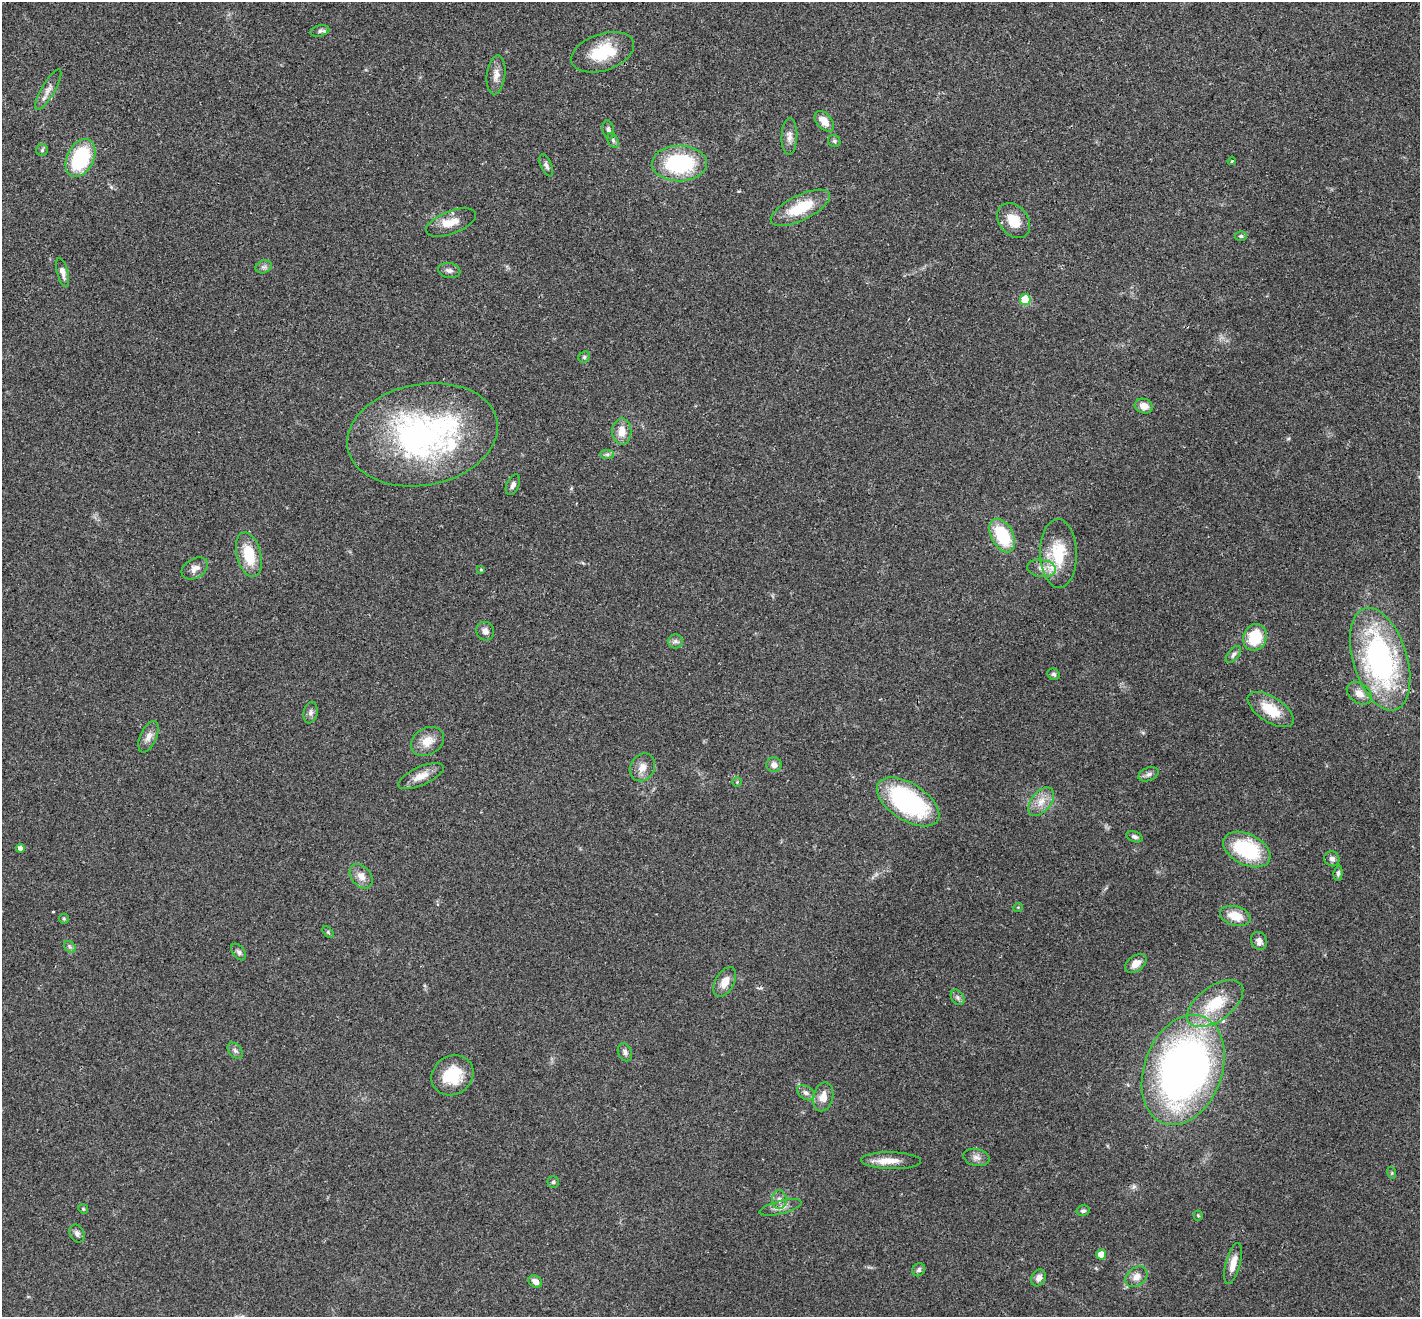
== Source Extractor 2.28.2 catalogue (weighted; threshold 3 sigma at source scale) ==
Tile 10 of 4 x 4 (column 2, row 3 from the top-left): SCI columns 1448-2865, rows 1513-2827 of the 5733 x 5790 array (HDU 1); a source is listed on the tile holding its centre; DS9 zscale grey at full resolution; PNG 1422 x 1319 px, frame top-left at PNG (2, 2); each listed source drawn as its Kron ellipse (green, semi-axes under 4 px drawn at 4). Shown black and unused: <1% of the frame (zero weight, under 2 of 3 exposures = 3% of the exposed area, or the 3 px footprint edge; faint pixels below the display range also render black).
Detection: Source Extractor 2.28.2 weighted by HDU 2 'WHT'; one run over the whole footprint, this tile lists its part. Background 0.0446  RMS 0.0066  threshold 0.0298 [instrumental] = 3 sigma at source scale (4.5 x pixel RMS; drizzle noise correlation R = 1.50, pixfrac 1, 0.05/0.05 arcsec/px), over >= 5 px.
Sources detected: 93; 2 inside a brighter listed object's ellipse — not listed separately; the other 91 listed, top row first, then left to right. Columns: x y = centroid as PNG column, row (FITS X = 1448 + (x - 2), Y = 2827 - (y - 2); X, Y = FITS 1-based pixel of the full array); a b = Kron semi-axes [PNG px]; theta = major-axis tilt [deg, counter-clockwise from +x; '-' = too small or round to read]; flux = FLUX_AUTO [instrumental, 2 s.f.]
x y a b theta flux
320 31 9 5 14 1.7
603 52 32 18 19 26
496 75 19 9 84 5.1
48 90 23 7 60 4.6
824 121 12 7 -48 6.3
608 130 9 5 -78 1.9
789 136 18 8 88 4.1
613 140 8 5 -64 1.5
834 141 6 5 - 1.2
42 150 6 5 - 1
80 158 20 13 63 45
1232 161 4 3 - 0.7
679 163 27 18 1 57
546 166 12 5 -66 2
800 208 32 12 26 23
1014 221 19 14 -52 12
451 222 26 11 21 8.6
1241 236 6 5 - 1
264 267 8 6 19 1.9
449 270 11 7 -10 2.4
63 272 15 5 -74 3.3
1025 300 5 5 - 25
584 357 6 5 - 0.95
1144 406 9 7 -17 4.8
622 432 13 9 89 7.3
422 435 76 50 11 170
607 454 7 4 0 1.3
513 485 11 6 65 2.2
1002 536 18 11 -61 30
1058 553 34 18 -88 25
249 555 23 12 -75 19
195 568 14 9 30 4.1
1042 568 15 8 -7 5.3
481 570 4 3 - 0.72
485 631 9 8 - 2.9
1255 637 14 11 68 22
675 641 7 7 - 1.9
1233 655 10 5 52 1.8
1380 659 53 27 -73 140
1054 674 6 5 - 1.3
1359 693 14 9 -34 5.3
1271 710 26 12 -33 16
311 713 11 7 80 2.2
148 737 17 8 66 4.4
427 741 17 13 31 8.7
774 765 7 7 - 3.5
642 767 14 12 59 5.5
1149 774 10 6 22 2.3
421 776 24 9 24 7.3
737 782 4 4 - 0.72
908 802 35 18 -33 88
1041 802 16 10 51 7.2
1134 837 8 5 -21 1.6
20 848 4 4 - 2.8
1247 849 25 15 -26 43
1332 859 8 7 - 2.3
1338 873 8 4 85 1.4
361 876 14 9 -50 5.2
1018 907 5 3 - 0.57
1235 916 16 9 -16 11
64 919 5 4 - 0.76
328 932 7 4 -46 0.75
1259 941 9 7 -69 3.3
70 947 6 5 - 1.4
239 952 9 6 -53 1.6
1136 964 12 7 37 4.7
725 982 16 9 61 6.8
958 997 8 6 -56 1.6
1215 1004 32 17 36 24
235 1051 9 6 -48 1.8
625 1052 9 6 -65 2.3
1183 1070 57 39 70 320
452 1075 22 19 35 20
806 1093 10 6 -32 2.5
823 1097 15 10 76 6.6
976 1157 13 8 -13 3.4
891 1161 30 8 -1 8.3
1392 1173 6 4 -73 0.74
553 1182 5 5 - 1
779 1200 9 7 -87 2.8
780 1207 21 6 14 4.5
83 1209 5 4 - 0.8
1083 1211 7 5 11 1.5
1198 1216 5 4 - 0.7
77 1233 9 7 -66 2.1
1101 1255 5 5 - 9.7
1233 1263 21 7 75 7.1
919 1270 7 6 - 1.6
1136 1277 12 9 40 4.2
1038 1278 9 7 62 3.3
535 1282 7 5 -36 3.8